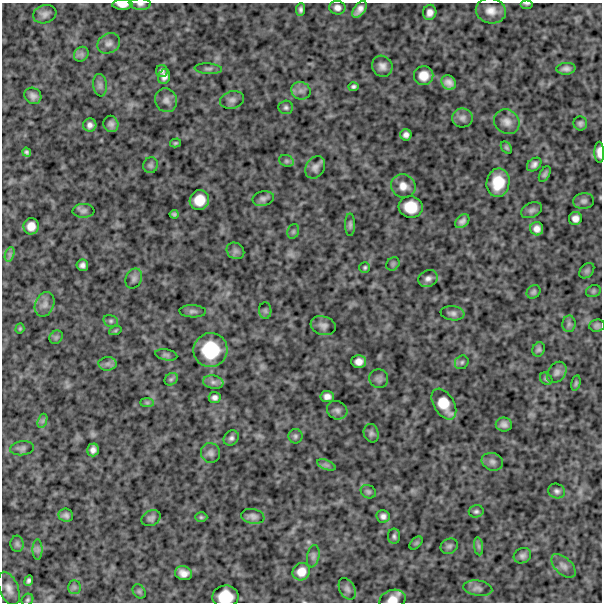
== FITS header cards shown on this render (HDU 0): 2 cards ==
NAXIS1  =                  600
NAXIS2  =                  600

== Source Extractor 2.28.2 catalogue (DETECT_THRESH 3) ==
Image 600 x 600 px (HDU 0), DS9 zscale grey, 1 PNG px = 1 image px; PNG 604 x 604 px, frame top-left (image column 1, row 600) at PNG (2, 3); each listed source drawn as its Kron ellipse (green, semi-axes under 4 px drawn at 4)
Background 1120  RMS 230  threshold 695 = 3 sigma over >= 5 px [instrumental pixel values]
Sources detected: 131; all 131 listed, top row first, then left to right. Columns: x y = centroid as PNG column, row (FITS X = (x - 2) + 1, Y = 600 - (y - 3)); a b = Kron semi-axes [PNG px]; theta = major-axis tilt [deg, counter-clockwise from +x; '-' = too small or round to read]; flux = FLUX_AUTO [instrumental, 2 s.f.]
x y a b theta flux
140 4 10 5 -1 49000
527 4 6 2 0 23000
123 5 10 5 0 110000
337 8 8 7 - 74000
301 9 6 4 85 43000
360 9 9 5 52 92000
491 11 15 12 -10 160000
430 12 8 6 78 84000
45 14 12 9 17 78000
109 43 12 9 29 82000
81 54 8 6 45 52000
382 66 11 10 - 95000
208 69 14 5 -3 46000
566 69 9 6 4 64000
162 71 6 6 - 44000
424 76 9 9 - 190000
164 77 7 6 - 75000
449 83 8 6 -48 92000
100 85 11 7 -83 58000
353 87 5 4 - 36000
301 91 10 8 -26 79000
33 96 9 7 -36 73000
166 100 12 11 - 89000
232 100 12 8 13 71000
286 107 7 7 - 39000
462 118 10 9 - 72000
507 122 13 11 -38 120000
580 123 7 7 - 41000
111 124 8 7 - 60000
90 125 6 6 - 65000
406 135 5 5 - 62000
175 143 5 4 - 22000
506 148 7 4 -51 26000
27 152 4 4 - 34000
599 152 10 5 -89 110000
286 161 7 5 -20 36000
534 164 8 6 39 60000
151 165 8 7 - 41000
315 167 12 9 58 79000
545 174 8 5 61 39000
498 183 14 11 78 380000
403 186 12 11 - 140000
263 199 11 7 13 60000
199 200 10 9 - 240000
584 201 10 8 7 56000
411 207 12 10 -13 310000
531 210 11 7 24 52000
83 211 11 7 2 53000
174 214 4 4 - 29000
575 219 6 6 - 86000
462 221 8 5 42 57000
350 225 11 5 90 42000
31 226 8 7 - 140000
537 229 7 6 - 90000
293 231 7 5 70 30000
235 251 9 7 -34 54000
10 254 7 4 72 41000
393 264 7 6 - 28000
82 265 5 5 - 57000
365 267 5 5 - 26000
587 271 9 6 48 38000
134 278 10 8 65 57000
428 278 10 8 26 74000
593 291 7 5 22 35000
533 292 7 6 - 35000
45 304 13 9 66 100000
193 311 13 6 -2 49000
265 311 8 6 -89 35000
453 313 12 7 -7 60000
111 321 7 5 -14 34000
569 324 8 6 88 45000
597 325 8 6 7 42000
323 326 13 9 -18 77000
20 329 5 4 - 18000
115 331 6 4 19 20000
56 337 7 6 - 32000
539 349 7 6 - 36000
210 350 17 17 - 640000
166 355 11 5 -11 38000
359 362 7 6 - 100000
462 362 7 6 - 35000
108 364 9 7 1 57000
557 372 11 8 52 71000
171 379 7 5 43 33000
379 379 9 9 - 60000
546 379 7 5 -45 28000
213 382 10 6 -10 63000
576 383 8 4 76 25000
327 396 7 5 -6 78000
215 397 6 5 - 53000
147 403 7 4 0 29000
444 404 17 10 -58 290000
337 410 10 9 - 68000
42 421 7 4 71 35000
504 424 8 7 - 66000
371 433 9 7 -74 49000
295 436 7 7 - 37000
231 438 8 6 45 48000
22 448 12 7 4 54000
93 450 6 5 - 72000
210 453 10 9 - 65000
492 462 11 8 -21 72000
326 465 9 4 -22 45000
557 491 8 7 - 52000
368 492 8 6 -28 36000
476 511 7 6 - 39000
66 515 7 6 - 49000
253 516 12 7 -10 67000
383 516 7 6 - 58000
201 517 6 5 - 23000
151 518 10 7 26 52000
394 536 7 6 - 38000
416 543 8 4 45 27000
17 544 8 6 -88 38000
449 546 9 7 30 46000
479 546 9 4 -81 39000
38 549 10 5 -90 46000
313 556 11 6 79 52000
522 556 9 7 26 59000
563 566 15 8 -44 94000
301 572 9 8 - 160000
183 573 9 7 -14 110000
29 581 5 4 - 39000
74 587 7 6 - 36000
9 588 17 9 -68 120000
478 588 15 7 -8 73000
347 589 11 7 -62 59000
139 591 8 6 -54 32000
225 597 13 11 4 350000
27 600 6 5 - 27000
392 600 13 9 16 160000
At the frame edge (FLAGS 8, measured only in part): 7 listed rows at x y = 140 4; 527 4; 123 5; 599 152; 584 201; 225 597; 392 600